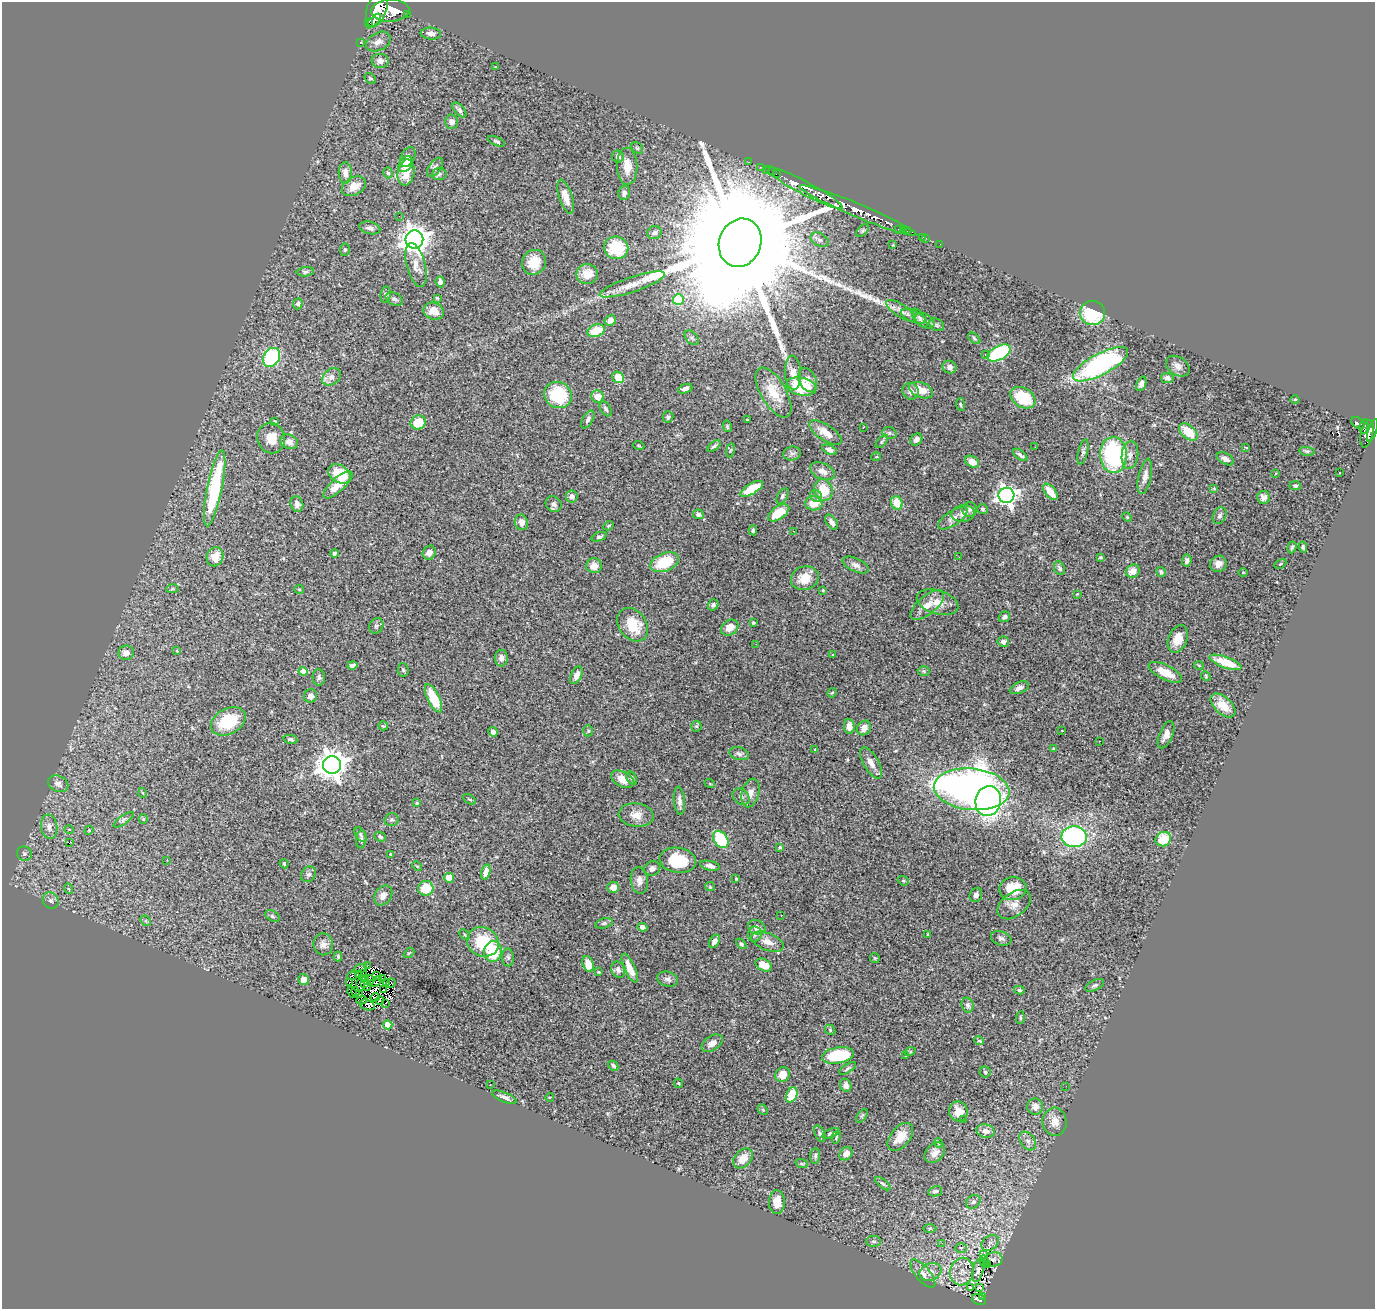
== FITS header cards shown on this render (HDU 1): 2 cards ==
NAXIS1  =                 1373
NAXIS2  =                 1307

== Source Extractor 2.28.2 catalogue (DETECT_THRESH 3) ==
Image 1373 x 1307 px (HDU 1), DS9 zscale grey, 1 PNG px = 1 image px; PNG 1377 x 1311 px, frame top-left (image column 1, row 1307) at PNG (2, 2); each listed source drawn as its Kron ellipse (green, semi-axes under 4 px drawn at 4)
Background 0.789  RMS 0.043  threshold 0.129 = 3 sigma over >= 5 px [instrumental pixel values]
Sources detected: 402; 8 with non-positive FLUX_AUTO (blend fragments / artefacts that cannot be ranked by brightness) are neither listed nor drawn; the other 394 listed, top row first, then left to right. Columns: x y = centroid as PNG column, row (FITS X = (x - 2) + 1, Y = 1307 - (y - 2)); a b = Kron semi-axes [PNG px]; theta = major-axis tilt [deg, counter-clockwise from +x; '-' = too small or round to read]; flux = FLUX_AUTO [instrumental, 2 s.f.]
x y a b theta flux
377 9 19 9 71 3200
390 11 19 11 3 3700
407 14 3 2 - 68
374 21 9 3 44 400
369 22 3 2 - 430
431 34 10 6 -6 15
378 42 13 9 28 18
360 43 3 2 - 10
380 61 8 7 - 19
495 67 3 2 - 1.8
370 78 6 5 - 4.4
459 110 9 5 -48 10
452 122 7 6 - 16
496 141 9 4 -23 4.7
637 148 6 5 - 5
618 156 6 6 - 12
408 157 10 6 62 13
749 162 2 2 - 8.2
405 164 9 6 56 25
627 166 19 10 -89 41
435 167 11 5 54 9.6
760 167 3 2 - 16
766 170 2 2 - 11
406 172 13 8 79 50
772 172 2 2 - 11
345 173 11 6 -89 22
388 173 5 4 - 4.6
439 174 7 6 - 5.7
776 174 2 2 - 13
354 186 13 9 29 35
804 187 44 6 -28 2700
624 193 7 6 - 11
566 197 18 6 -72 30
858 211 63 6 -23 4500
399 216 2 2 - 8.5
370 228 10 6 -14 12
898 229 3 2 - 9.7
903 229 3 2 - 19
863 230 8 4 45 5
907 231 2 2 - 5.2
654 233 7 6 - 8.1
923 237 3 2 - 3.6
926 238 3 2 - 4.5
414 239 9 9 - 3400
820 240 10 6 -28 11
740 243 24 21 70 190000
940 244 2 2 - 7.8
893 245 3 3 - 2.3
616 248 12 11 - 120
345 250 6 5 - 4.5
534 262 13 11 55 55
416 265 22 9 -76 31
305 272 9 4 5 7
587 274 11 10 - 47
440 282 5 4 - 14
632 284 34 7 18 45
386 295 8 5 82 5.9
437 298 4 2 - 2.8
394 299 9 6 -25 8.9
678 299 5 5 - 150
298 304 5 5 - 7.7
434 311 10 8 -20 33
901 311 17 6 -33 18
1092 313 12 12 - 170
913 316 13 5 -22 13
920 318 11 5 -55 8.2
610 320 6 5 - 16
925 321 10 6 -31 12
937 325 8 6 -29 7
596 331 9 6 21 69
692 338 8 5 -47 7.1
974 338 7 4 -42 5.1
999 353 13 7 27 310
986 354 3 3 - 12
271 357 10 8 55 210
1100 364 31 10 28 520
1178 366 13 9 -35 18
949 367 7 6 - 12
793 373 17 8 -87 25
331 377 10 7 38 16
618 377 6 5 - 61
1167 378 6 5 - 8.8
808 380 12 8 -62 20
1141 384 8 4 67 9.2
801 386 15 9 -12 150
685 389 7 4 21 10
921 390 12 7 -21 45
910 391 8 8 - 15
773 392 28 12 -59 71
558 395 14 13 - 170
598 397 6 6 - 36
1023 398 13 9 -32 110
1295 399 5 3 - 2.7
960 404 6 4 -83 4.1
606 409 8 5 -58 7.4
668 417 5 5 - 6.2
588 419 10 5 60 8.7
747 420 3 3 - 5.6
275 422 4 3 - 5.8
418 422 8 7 - 55
1358 423 8 5 -33 160
727 426 6 4 -77 4
1364 426 7 3 83 210
863 427 3 2 - 2.1
1373 430 11 4 72 310
1188 432 11 6 -42 65
825 433 19 8 -34 36
889 433 7 5 -19 6.7
1367 434 14 6 77 600
271 438 15 13 -70 45
916 439 6 5 - 13
882 441 8 3 48 4.2
289 442 9 7 -21 19
639 446 5 3 - 2.9
714 446 8 3 38 5.6
1035 447 2 2 - 1.4
1246 447 4 3 - 6.7
730 450 7 3 80 3.4
829 450 8 4 -27 9
1307 451 8 4 -8 4.5
1083 452 13 5 77 8.1
792 453 9 7 14 9.7
1020 455 8 4 -37 7.7
1113 455 18 13 -87 360
1130 455 14 8 83 18
876 457 5 3 - 2.4
1225 459 9 5 -29 12
972 462 7 5 -31 25
822 471 13 8 -24 22
1276 473 3 3 - 9.4
1339 473 3 2 - 4.1
339 474 12 8 -34 83
1145 476 18 6 78 21
338 485 19 6 42 40
1295 486 5 4 - 5.8
215 488 39 7 79 280
1214 488 4 4 - 3.1
752 489 13 5 30 86
823 490 11 9 -76 69
1050 492 10 5 -50 43
1006 495 8 7 - 1400
572 496 6 6 - 14
782 496 8 5 59 5.9
816 496 6 5 - 8
1264 497 6 6 - 15
814 503 9 7 2 51
897 503 7 5 -70 49
297 504 8 6 -75 12
554 504 8 7 - 12
970 509 7 7 - 8.9
982 509 5 5 - 5.2
779 513 12 6 33 62
963 513 12 8 7 21
698 514 5 4 - 8.3
1220 516 9 6 61 8.1
1127 517 5 4 - 3
953 518 17 7 33 18
521 522 8 6 -72 19
831 522 9 5 -55 13
608 526 5 3 - 2.8
753 530 5 3 - 5.5
794 531 3 2 - 3.7
599 537 8 4 19 7.3
1292 547 6 4 71 4.4
1303 547 6 3 -82 5
429 553 7 6 - 17
334 554 4 4 - 6.8
215 557 9 8 - 43
959 557 3 2 - 3.4
1101 557 3 2 - 3.2
1187 560 6 5 - 11
664 562 15 9 21 110
1218 564 8 7 - 20
1280 564 6 3 28 3.3
856 565 14 7 -24 14
594 566 8 7 - 23
1060 568 7 5 -66 7.8
1133 571 7 6 - 23
1161 572 5 4 - 7.1
1243 572 4 3 - 2.1
805 578 14 11 15 51
172 589 6 3 2 4.2
299 589 5 4 - 3.2
823 590 4 3 - 2.9
1077 594 4 3 - 1.7
937 602 21 12 -17 37
713 605 6 5 - 8.3
927 605 20 9 39 34
1004 617 6 5 - 9
753 623 4 3 - 3.6
633 625 18 13 -54 83
376 626 8 6 60 7.8
730 628 9 7 38 29
1178 639 14 9 68 42
1003 642 6 5 - 11
756 644 2 2 - 1.3
177 651 4 3 - 2.2
126 653 8 7 - 21
832 655 3 2 - 3
501 658 8 6 89 14
1225 662 17 5 -20 55
352 665 5 4 - 8
1199 666 5 3 - 2.7
403 670 6 5 - 4.7
303 671 4 4 - 34
924 671 6 5 - 4.4
1165 672 18 7 -26 50
576 675 9 5 66 16
1206 676 5 4 - 3.4
319 677 8 6 -88 7.7
1019 688 10 5 23 12
832 693 5 4 - 3
311 696 7 6 - 13
433 698 15 6 -64 110
1223 705 15 8 -43 48
228 721 18 13 28 120
383 726 5 3 - 3.4
696 726 5 5 - 4.5
849 726 7 5 -84 22
864 728 8 6 57 24
1062 730 3 2 - 2
588 731 5 4 - 4.1
493 732 5 4 - 13
1166 735 14 6 67 18
290 739 7 4 -12 6.8
1099 741 2 2 - 2
815 749 3 3 - 45
1054 749 4 4 - 3
739 754 10 6 -15 10
871 763 17 7 -60 24
332 765 9 9 - 3700
632 778 7 4 -58 6.1
623 779 12 7 -27 34
58 784 10 7 -25 12
710 784 5 3 - 2.5
972 789 38 21 -6 1900
143 793 5 3 - 2.8
750 793 14 8 76 23
741 797 9 7 -44 10
469 799 7 3 -29 3.4
679 801 14 5 -85 14
988 801 15 12 81 1100
417 803 3 3 - 2.9
636 815 17 11 -6 31
143 819 5 4 - 3.8
123 820 12 4 35 6.9
392 820 7 6 - 6.4
49 827 12 8 -82 18
69 829 5 3 - 2.6
89 830 4 3 - 2.4
361 835 8 5 -56 5.6
380 837 6 4 -24 5.7
1074 837 12 10 2 500
361 839 9 5 85 7.6
721 839 9 6 -56 170
1163 839 8 7 - 76
69 843 3 2 - 27
780 847 4 4 - 3.6
24 854 7 7 - 7.6
390 854 3 2 - 2.6
167 860 3 2 - 4.2
678 860 18 12 -8 120
284 864 5 3 - 3
417 866 5 3 - 2.9
710 866 10 4 -13 12
652 868 8 7 - 12
486 872 8 4 75 18
309 874 8 7 - 9.6
449 878 5 4 - 37
736 879 3 3 - 4.8
639 881 13 8 -82 18
903 881 6 4 -20 4.2
613 887 6 5 - 23
710 887 5 4 - 3.3
426 888 8 7 - 77
1013 888 14 11 7 81
69 889 5 3 - 3.1
383 895 11 8 53 21
976 895 7 6 - 9.4
51 900 8 7 - 9.6
1014 905 19 12 37 29
781 915 3 2 - 2.9
272 916 8 5 -28 5.2
146 921 6 4 -44 3.9
604 923 9 5 14 7
642 927 5 4 - 9.1
757 927 9 7 -24 17
755 934 7 7 - 7.9
928 934 3 3 - 4
464 935 6 4 -43 4.6
1001 938 10 7 -20 9.3
714 941 7 4 58 13
483 942 16 14 -28 130
767 942 17 8 -21 25
323 944 11 9 -82 17
741 944 6 4 -44 6.3
493 951 10 9 - 110
409 953 6 3 43 3.2
338 956 5 3 - 4.5
508 957 9 6 -89 6.9
875 958 5 5 - 3.3
588 964 8 5 -72 35
764 965 9 5 -29 38
367 966 2 2 - 3.1
630 968 16 5 -66 38
360 969 7 3 18 2.6
618 970 8 6 -67 12
599 972 3 3 - 2.9
358 974 4 3 - 3.7
362 974 4 2 - 2.2
352 976 5 3 - 14
377 976 4 2 - 0.67
382 978 3 2 - 3.1
303 979 5 5 - 20
366 979 3 2 - 3.6
668 979 10 7 -15 11
370 980 5 2 - 5.1
376 981 7 3 33 0.61
349 982 2 2 - 2.6
386 983 3 3 - 2.7
391 983 5 2 - 2.9
365 984 4 2 - 2.7
360 985 6 2 -85 4.7
1095 985 10 5 26 7.4
367 987 3 2 - 1.6
383 989 3 2 - 2.8
1019 990 5 4 - 4.3
352 992 6 2 -67 3.3
355 992 4 2 - 2.3
359 995 3 2 - 3.5
375 997 4 2 - 0.73
361 1000 5 4 - 0.11
380 1000 4 2 - 4.4
385 1003 4 2 - 3.6
367 1005 8 5 -18 11
968 1005 7 6 - 7.5
1020 1018 6 4 86 4
388 1025 4 4 - 59
830 1030 6 4 -49 4.1
979 1041 5 3 - 3.1
712 1043 12 7 33 18
910 1052 5 3 - 3.1
838 1055 16 8 10 160
906 1055 3 2 - 1.9
613 1066 5 3 - 5.9
848 1068 9 4 32 5.5
985 1072 5 5 - 4.7
783 1074 8 7 - 24
678 1083 4 4 - 3.2
490 1085 2 2 - 1.6
846 1085 7 5 -67 11
1066 1086 2 2 - 4
792 1095 8 5 66 80
504 1097 13 5 -23 12
550 1097 4 2 - 2
1035 1107 8 8 - 16
763 1110 6 4 -46 3.7
958 1111 10 9 - 31
862 1116 8 4 53 4.5
963 1120 4 3 - 13
1055 1122 14 12 -85 29
985 1131 9 6 -12 20
831 1133 9 4 23 5.5
820 1134 9 4 -69 6.5
836 1137 6 3 75 3.2
900 1137 16 9 51 36
1028 1141 10 7 -52 13
938 1143 5 3 - 3
935 1153 12 8 44 20
846 1154 7 5 47 21
815 1156 8 5 88 6
743 1158 11 8 47 36
802 1164 6 4 -18 3.6
883 1184 9 4 -38 6.2
935 1191 7 5 13 8.6
777 1202 12 8 88 31
973 1202 8 6 39 9
929 1228 7 3 1 3.6
873 1241 7 5 0 6.6
942 1243 3 3 - 5.6
990 1243 9 7 39 10
961 1248 5 5 - 3.9
984 1255 3 2 - 2.9
993 1259 9 7 8 3.9
984 1261 6 3 -80 3.5
987 1264 3 2 - 2.1
978 1270 12 5 76 9.1
930 1272 11 8 20 20
962 1272 14 11 75 33
923 1274 17 7 -50 20
979 1287 3 2 - 1.9
970 1288 4 3 - 6.5
982 1296 3 2 - 11
979 1299 7 5 -26 74
At the frame edge (FLAGS 8, measured only in part): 2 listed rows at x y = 377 9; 1373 430
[8 non-positive-flux detections neither listed nor drawn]